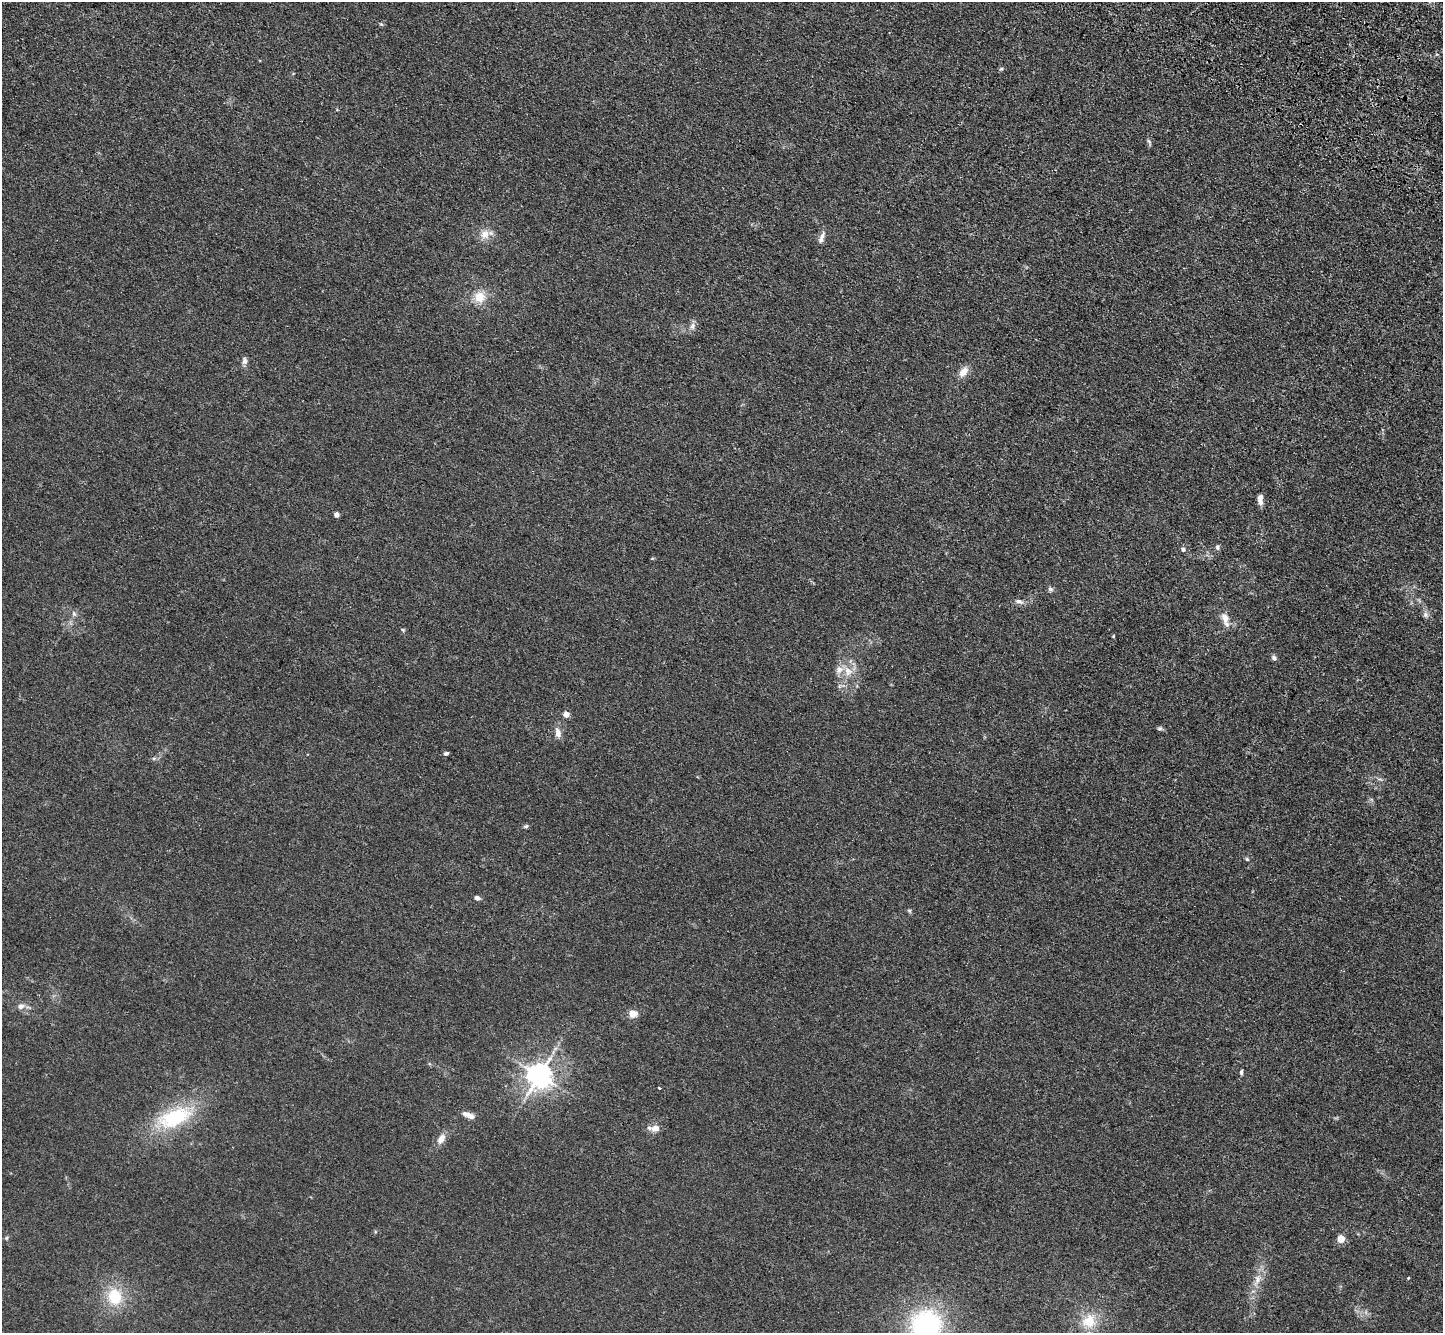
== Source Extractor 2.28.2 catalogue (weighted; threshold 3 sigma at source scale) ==
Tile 10 of 4 x 4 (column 2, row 3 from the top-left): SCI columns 1510-2950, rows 1723-3053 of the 5900 x 5969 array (HDU 1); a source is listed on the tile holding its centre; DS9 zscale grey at full resolution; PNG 1445 x 1335 px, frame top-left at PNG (2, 2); no overlay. Shown black and unused: <1% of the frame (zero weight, under 3 of 4 exposures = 6% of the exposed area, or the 3 px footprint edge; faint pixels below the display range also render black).
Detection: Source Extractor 2.28.2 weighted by HDU 2 'WHT'; one run over the whole footprint, this tile lists its part. Background 0.0123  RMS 0.0047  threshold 0.021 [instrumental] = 3 sigma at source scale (4.5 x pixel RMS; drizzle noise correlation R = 1.50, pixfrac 1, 0.05/0.05 arcsec/px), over >= 5 px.
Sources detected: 50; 3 inside a brighter listed object's ellipse — not listed separately; the other 47 listed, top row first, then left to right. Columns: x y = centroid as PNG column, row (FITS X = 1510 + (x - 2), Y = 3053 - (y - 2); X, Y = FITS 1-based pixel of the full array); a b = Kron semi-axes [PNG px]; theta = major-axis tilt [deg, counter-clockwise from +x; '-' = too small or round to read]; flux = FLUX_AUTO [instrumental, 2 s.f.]
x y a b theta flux
381 24 6 4 -42 0.54
1001 69 5 4 - 0.6
1149 141 9 3 -50 0.67
485 234 13 12 - 4
821 238 18 6 71 2.2
480 297 14 14 - 6.6
692 326 9 6 49 1.7
245 361 10 7 -90 1.7
963 372 16 9 50 3.6
1260 497 9 6 71 1.9
336 515 4 4 - 3
1217 547 7 5 -88 1
1183 549 6 5 - 1
1050 589 7 6 - 1
1019 601 13 5 -17 1.7
74 613 8 5 -71 1
1425 615 8 7 - 1.4
1225 618 14 9 -69 4
403 630 6 3 -71 0.5
1113 636 5 3 - 0.4
1274 658 8 5 -70 1.1
848 671 13 10 -69 4.7
839 686 6 4 -72 0.8
566 714 5 4 - 4
1160 729 7 6 - 0.8
558 733 14 8 -81 2.7
446 753 6 4 16 0.86
526 826 7 5 13 0.72
1247 859 6 5 - 0.61
477 898 6 5 - 1.6
909 911 6 5 - 0.66
21 1006 9 8 - 2.1
633 1014 11 10 - 3.1
1241 1072 6 4 90 0.8
539 1075 7 7 - 450
659 1088 3 3 - 0.56
471 1116 10 7 -16 1.9
175 1117 42 20 22 32
655 1128 10 7 5 3.6
441 1139 12 7 57 3.4
6 1238 5 5 - 0.6
1341 1239 5 5 - 8.2
1408 1278 3 3 - 0.31
1257 1280 18 8 73 4.4
114 1296 21 17 -80 15
1089 1321 19 18 - 11
926 1326 32 30 80 68
Isophote crosses this tile's border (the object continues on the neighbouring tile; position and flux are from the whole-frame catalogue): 1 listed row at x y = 926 1326